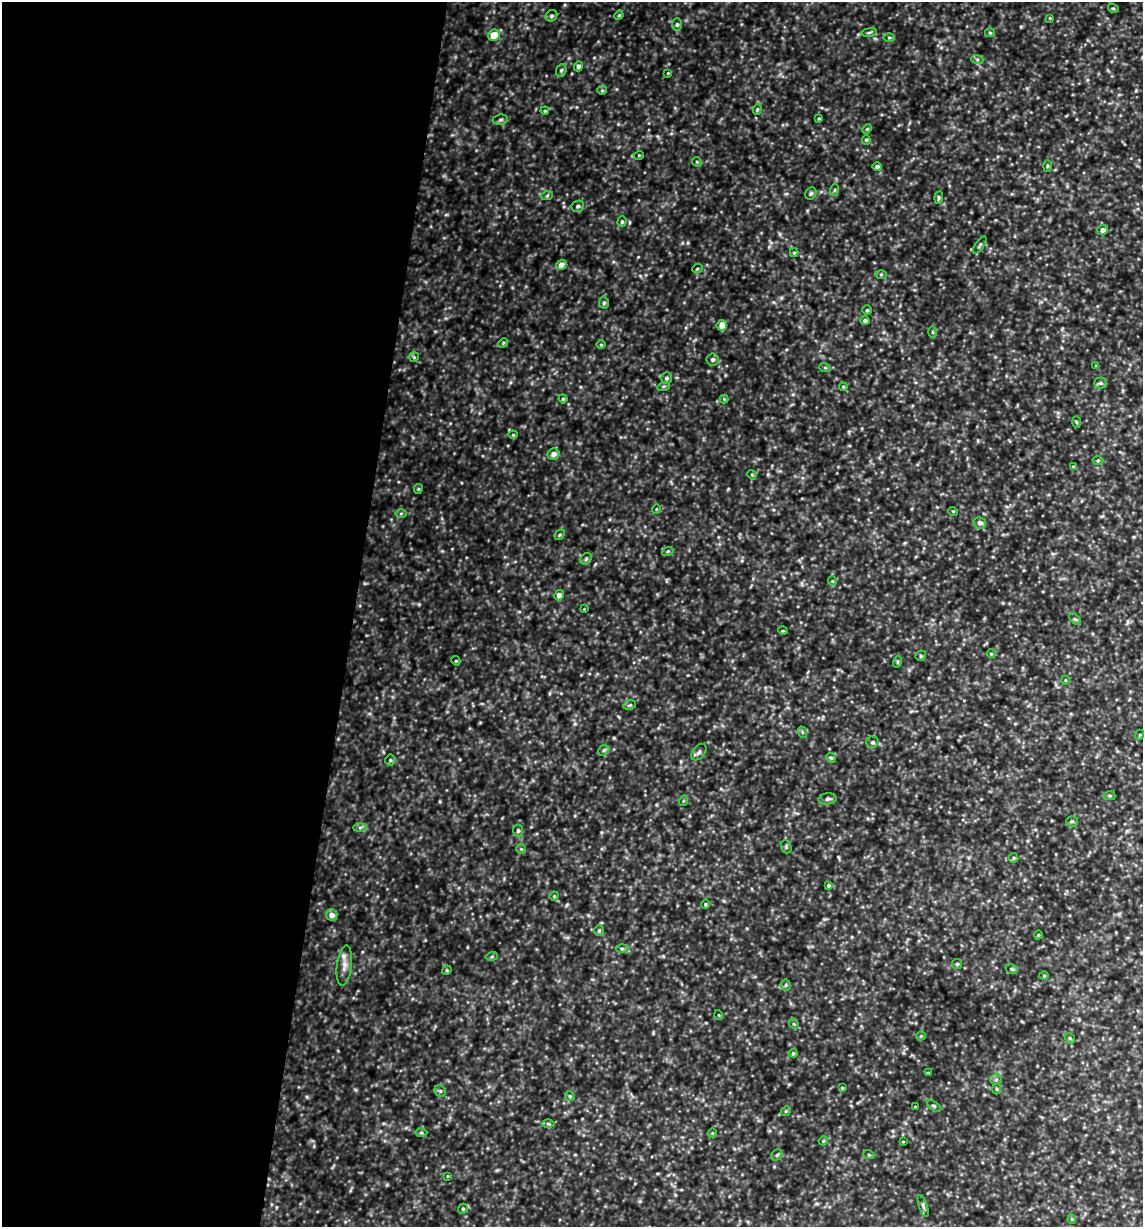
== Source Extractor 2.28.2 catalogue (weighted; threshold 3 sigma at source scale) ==
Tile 5 of 4 x 4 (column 1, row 2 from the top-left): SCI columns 118-1258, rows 2450-3674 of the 4916 x 4899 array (HDU 1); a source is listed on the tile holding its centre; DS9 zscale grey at full resolution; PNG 1145 x 1229 px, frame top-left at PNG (2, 2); each listed source drawn as its Kron ellipse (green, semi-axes under 4 px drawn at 4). Shown black and unused: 31% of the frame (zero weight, under 3 of 4 exposures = <1% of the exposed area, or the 3 px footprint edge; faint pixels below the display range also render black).
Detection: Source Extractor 2.28.2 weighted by HDU 2 'WHT'; one run over the whole footprint, this tile lists its part. Background 0.424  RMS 0.053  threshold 0.239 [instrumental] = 3 sigma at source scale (4.5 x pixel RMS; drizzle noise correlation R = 1.50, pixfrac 1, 0.05/0.05 arcsec/px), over >= 5 px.
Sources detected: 133; all 133 listed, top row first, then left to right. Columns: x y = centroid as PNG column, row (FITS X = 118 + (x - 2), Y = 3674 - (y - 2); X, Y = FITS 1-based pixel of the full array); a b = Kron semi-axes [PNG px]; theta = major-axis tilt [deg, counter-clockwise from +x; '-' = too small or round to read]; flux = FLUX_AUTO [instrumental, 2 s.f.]
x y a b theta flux
1113 8 5 3 - 4.9
619 15 5 3 - 5.1
551 16 6 5 - 11
1050 18 4 3 - 4.6
677 25 6 5 - 9.8
869 32 8 4 9 8.2
990 33 5 4 - 6.7
494 35 6 5 - 100
889 37 5 3 - 6.4
977 59 6 4 -18 7.9
578 66 5 4 - 15
561 70 6 5 - 8.9
668 73 3 3 - 3.7
602 90 5 4 - 7.3
757 109 5 4 - 5.9
545 111 4 3 - 4.8
819 118 4 4 - 5.5
500 120 8 5 7 9.9
867 129 5 3 - 5.6
866 140 5 4 - 6.8
639 155 5 3 - 4.5
697 162 5 4 - 6
1047 166 6 4 88 6
877 167 5 4 - 14
834 190 6 3 70 5.9
811 193 6 5 - 9
547 196 6 3 20 6
939 198 6 4 83 7.9
578 206 6 5 - 11
622 222 5 4 - 7.3
1102 230 5 5 - 22
980 245 10 3 54 8.7
794 253 4 4 - 6.4
561 265 5 4 - 45
697 269 5 3 - 5.3
881 274 6 4 0 7.1
604 303 6 5 - 10
867 310 5 4 - 7.3
865 321 5 4 - 13
722 325 5 5 - 44
932 332 6 4 -89 6.4
503 343 5 4 - 6.7
601 345 5 3 - 4.6
414 357 5 5 - 7.1
713 360 6 6 - 14
1096 366 4 3 - 4.5
825 368 6 3 -19 5.7
667 378 6 5 - 11
1101 383 6 5 - 11
664 386 6 4 18 7
843 387 4 4 - 5.4
563 399 4 4 - 6.8
724 399 4 4 - 4.9
1076 422 5 3 - 5.4
513 435 4 4 - 5.3
553 454 6 5 - 27
1098 460 5 3 - 6.1
1073 466 3 3 - 5.1
752 475 5 3 - 4.9
418 489 5 4 - 5.8
656 509 4 3 - 4.3
953 511 5 3 - 4.5
401 513 6 4 1 7.1
980 523 6 5 - 23
560 535 6 3 47 6.3
668 551 6 3 18 5.9
586 559 6 5 - 8.6
832 581 4 4 - 6
559 595 5 4 - 24
584 609 2 2 - 3.2
1075 619 7 4 -44 8.2
783 631 5 3 - 4.4
991 654 4 4 - 5
921 656 5 5 - 7.1
456 661 5 4 - 5.5
897 662 6 3 72 5.4
1065 680 4 3 - 3.8
630 705 6 4 11 7.9
802 732 6 4 -72 6.9
1139 735 5 3 - 4.8
872 742 6 6 - 12
604 750 6 4 43 8.8
699 752 9 6 50 14
831 758 5 4 - 7.6
390 760 5 5 - 7.3
1110 796 6 4 -1 7.5
828 799 9 5 6 13
683 801 5 3 - 5
1072 821 6 5 - 9.2
360 827 7 4 1 11
518 831 6 5 - 10
786 847 7 5 -70 8.6
521 849 5 5 - 6.8
1014 858 5 4 - 6.2
829 885 4 4 - 9.2
554 896 4 4 - 6
705 904 5 4 - 7
332 915 5 5 - 30
599 930 5 5 - 8.3
1038 935 4 3 - 4.2
622 948 6 4 0 7.7
492 956 6 4 20 6.9
957 964 5 5 - 6.8
344 965 20 7 83 39
1012 969 6 4 -15 9.4
447 970 5 4 - 5.4
1044 976 5 3 - 4.7
786 985 5 5 - 8.9
719 1015 5 3 - 4.3
794 1024 6 4 -43 7.2
921 1036 4 4 - 6.3
1070 1038 5 4 - 7.5
793 1053 4 4 - 8.1
928 1073 3 3 - 5
996 1080 6 5 - 9.4
842 1088 3 3 - 6
997 1089 5 3 - 5.5
440 1091 6 5 - 9.1
570 1096 5 4 - 7.5
934 1106 8 4 -35 8.1
915 1107 3 2 - 3.7
786 1111 5 4 - 6.2
548 1124 6 4 -2 8.1
421 1133 6 4 0 7.6
712 1133 4 3 - 4
823 1141 5 3 - 5
903 1142 4 2 - 3.6
777 1155 6 5 - 9.2
869 1155 5 3 - 5.7
448 1176 3 2 - 3.7
923 1206 11 4 -71 13
463 1209 5 4 - 8.4
1072 1219 4 4 - 6
Unlisted compact peaks at least as high as the median listed source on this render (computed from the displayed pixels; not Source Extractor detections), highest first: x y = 728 489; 419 604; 509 430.